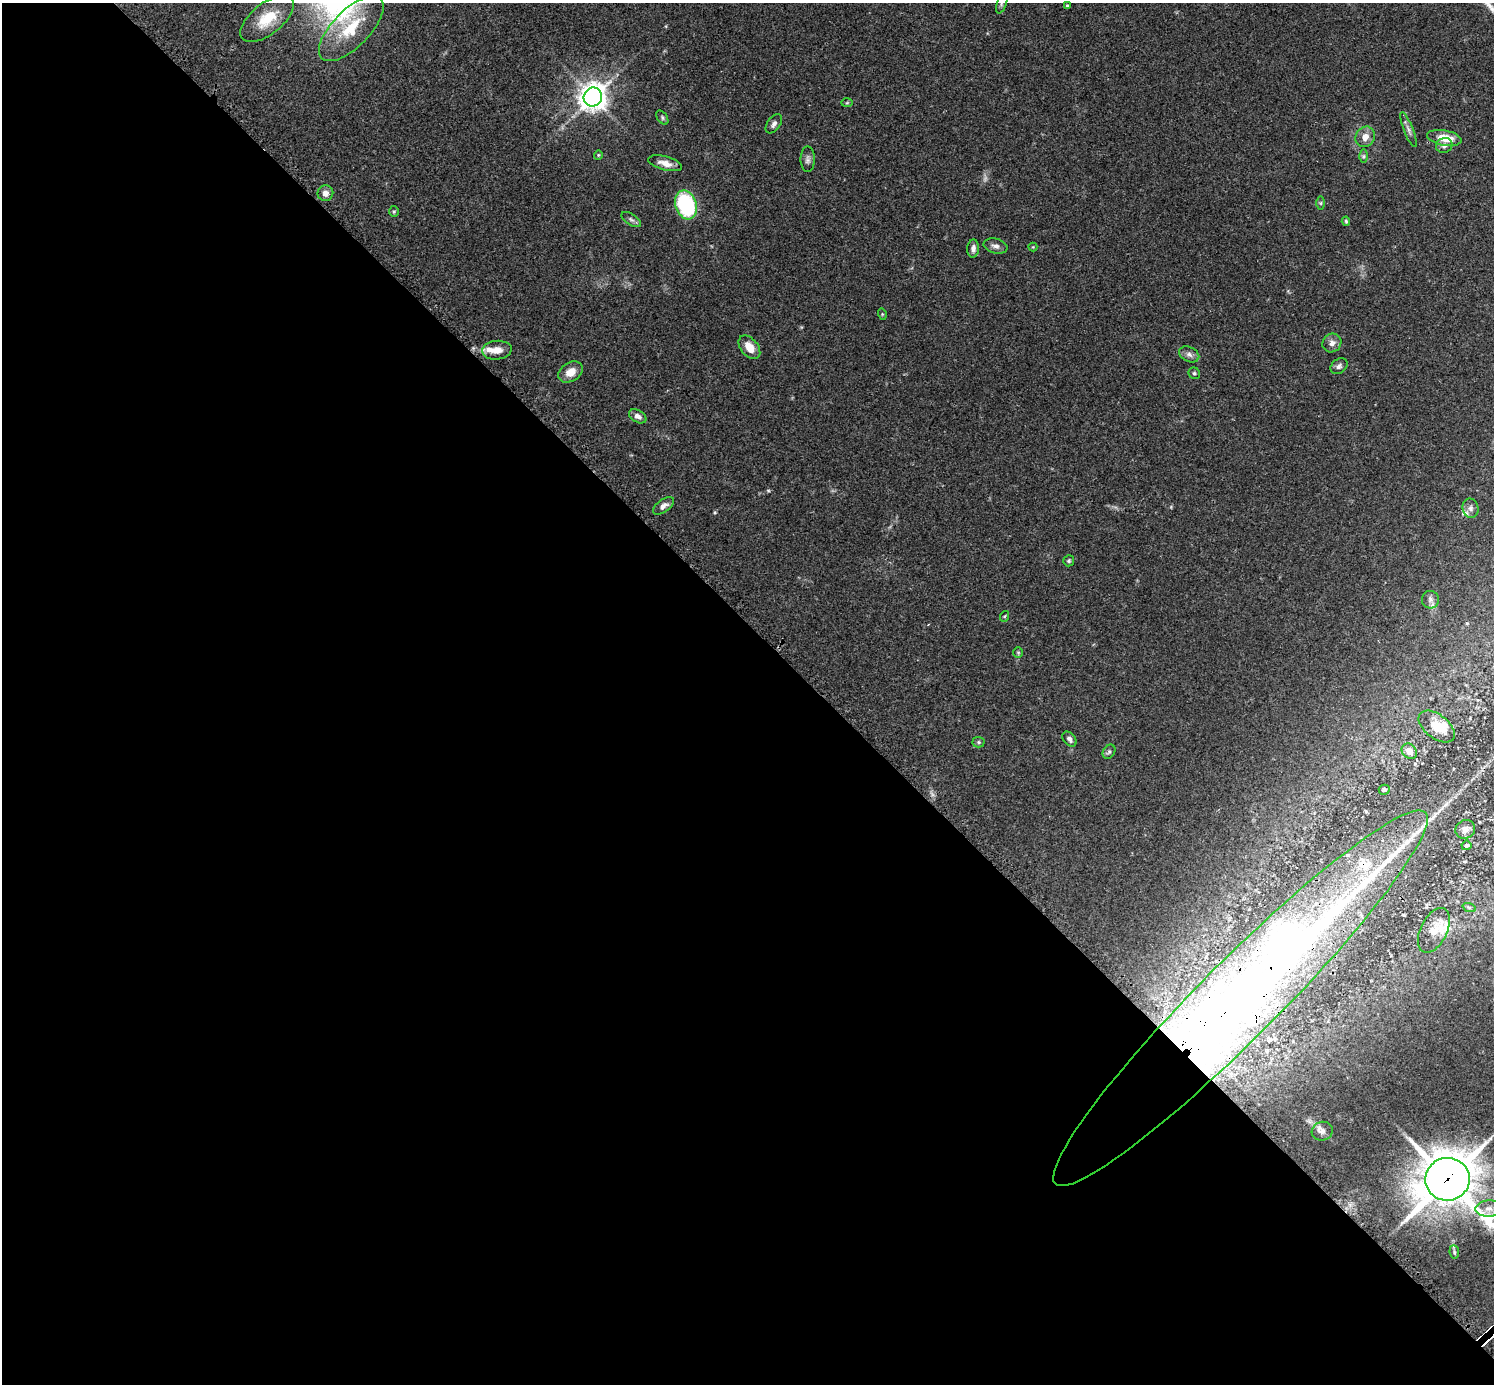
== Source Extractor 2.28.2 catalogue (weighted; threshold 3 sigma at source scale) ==
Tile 9 of 4 x 4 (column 1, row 3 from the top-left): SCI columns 41-1532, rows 1572-2953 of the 6041 x 6040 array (HDU 1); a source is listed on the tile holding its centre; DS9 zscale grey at full resolution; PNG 1496 x 1386 px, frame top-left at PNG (2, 3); each listed source drawn as its Kron ellipse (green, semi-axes under 4 px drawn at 4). Shown black and unused: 55% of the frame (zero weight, under 2 of 3 exposures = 2% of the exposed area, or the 3 px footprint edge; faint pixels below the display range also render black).
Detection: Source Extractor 2.28.2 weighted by HDU 2 'WHT'; one run over the whole footprint, this tile lists its part. Background 0.101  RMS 0.0058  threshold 0.0263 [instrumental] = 3 sigma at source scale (4.5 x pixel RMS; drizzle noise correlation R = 1.50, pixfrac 1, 0.05/0.05 arcsec/px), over >= 5 px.
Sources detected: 63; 1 too faint to see at this stretch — neither listed nor drawn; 7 inside a brighter listed object's ellipse — not listed separately; the other 55 listed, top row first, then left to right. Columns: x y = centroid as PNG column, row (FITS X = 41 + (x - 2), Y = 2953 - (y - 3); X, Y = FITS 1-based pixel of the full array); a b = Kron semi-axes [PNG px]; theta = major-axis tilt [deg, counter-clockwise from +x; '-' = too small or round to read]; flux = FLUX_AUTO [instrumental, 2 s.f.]
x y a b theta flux
1002 3 11 4 72 1.4
1067 6 4 3 - 0.74
267 19 32 15 39 18
351 29 42 18 45 28
593 97 9 9 - 600
847 103 6 4 2 0.63
662 118 8 5 -55 1.1
774 124 11 6 54 2.4
1408 130 18 4 -68 2.5
1365 137 11 9 56 5.3
1444 138 17 7 -11 11
1444 145 8 7 - 2
598 155 4 4 - 0.6
1364 156 6 4 90 0.98
808 159 13 7 90 2.4
665 163 17 7 -15 5.5
325 193 8 7 - 3.5
1321 203 6 4 90 0.85
686 205 15 10 -70 57
394 211 5 5 - 0.79
631 219 11 5 -34 1.8
1346 221 4 4 - 0.73
996 246 12 7 -13 2.7
1033 247 4 4 - 0.52
973 248 9 6 88 2.7
882 314 5 3 - 0.62
1332 343 10 9 - 3.2
749 347 13 8 -51 7.5
497 350 15 9 5 6.5
1189 354 11 7 -26 2.5
1339 366 9 7 37 2
571 372 13 9 32 6
1194 373 6 5 - 1.1
638 416 9 6 -30 2.5
663 506 12 6 36 2.8
1471 508 10 8 -77 2.4
1069 561 5 5 - 0.9
1430 600 8 8 - 2.5
1005 616 5 3 - 0.61
1018 652 5 5 - 0.84
1437 727 21 12 -38 11
1069 739 8 5 -49 2.2
979 742 6 5 - 1
1409 751 8 7 - 3.7
1109 752 8 5 55 1.4
1384 790 5 5 - 1.1
1465 829 10 9 - 2.9
1466 845 5 5 - 1.1
1469 907 7 4 -19 0.84
1434 930 24 13 64 8.8
1240 998 262 39 45 960
1322 1131 10 9 - 2.9
1447 1179 22 21 - 2500
1489 1209 13 8 2 4.5
1454 1252 7 4 -82 1.1
Overlapping masked pixels (flux is a lower limit): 2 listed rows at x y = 1240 998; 1447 1179
Isophote crosses this tile's border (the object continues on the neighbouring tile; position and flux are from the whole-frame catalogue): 3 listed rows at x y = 1002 3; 351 29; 1447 1179